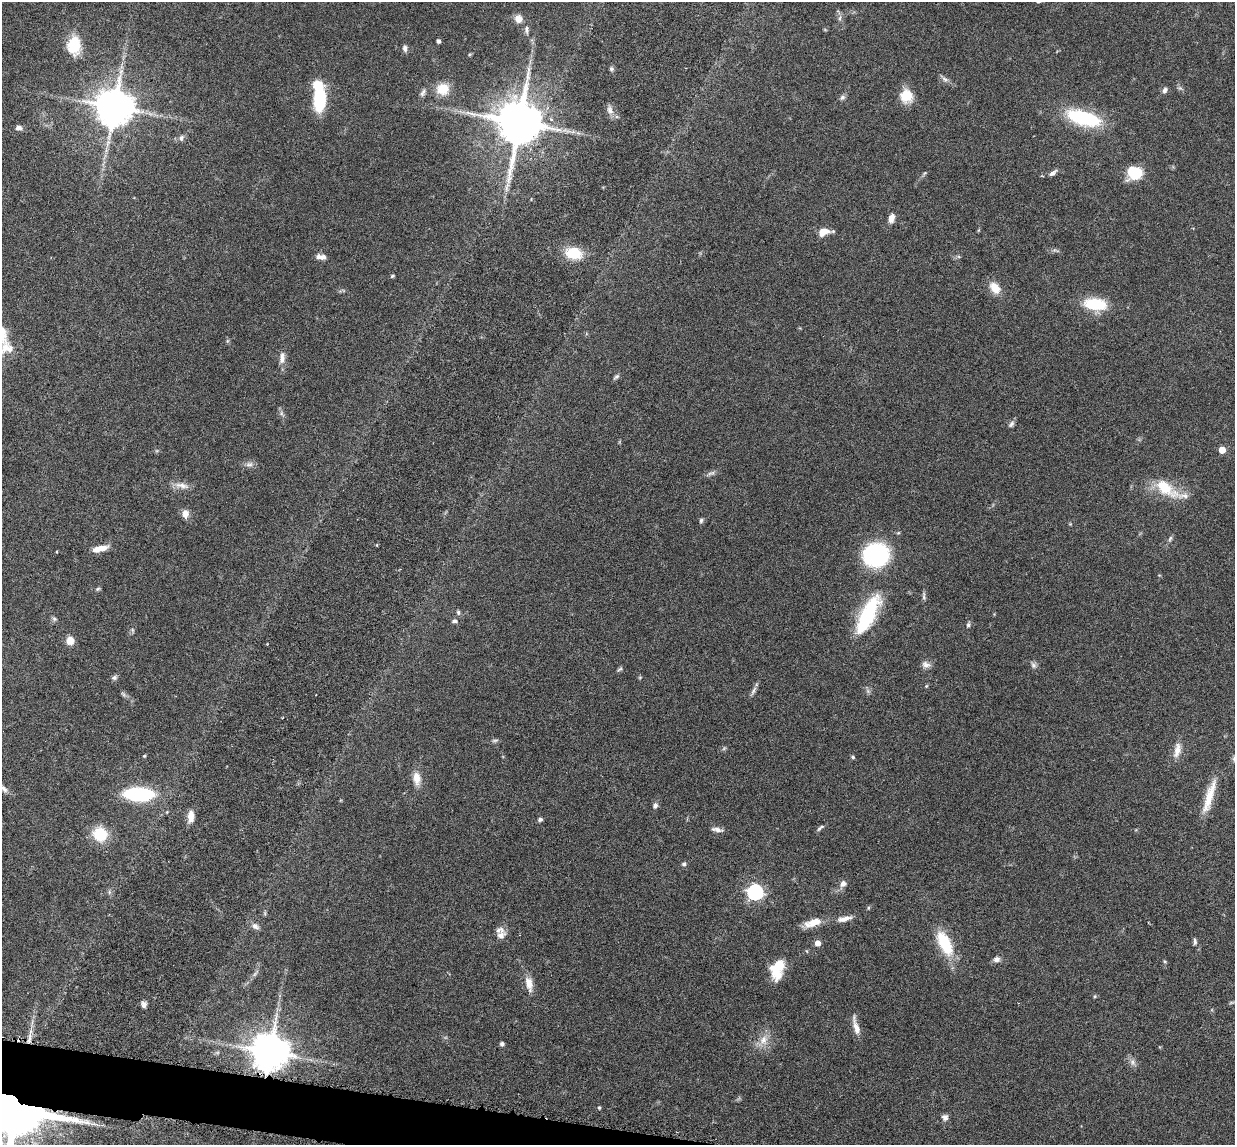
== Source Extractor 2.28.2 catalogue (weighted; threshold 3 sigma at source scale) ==
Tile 7 of 4 x 4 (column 3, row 2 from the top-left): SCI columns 2557-3789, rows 2440-3582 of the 5085 x 5014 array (HDU 1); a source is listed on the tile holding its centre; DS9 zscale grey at full resolution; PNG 1237 x 1147 px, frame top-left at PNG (2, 2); no overlay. Shown black and unused: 2% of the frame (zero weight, under 3 of 6 exposures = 3% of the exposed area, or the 3 px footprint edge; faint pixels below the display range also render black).
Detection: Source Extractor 2.28.2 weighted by HDU 2 'WHT'; one run over the whole footprint, this tile lists its part. Background 0.0461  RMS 0.0033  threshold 0.0133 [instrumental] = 3 sigma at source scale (4.09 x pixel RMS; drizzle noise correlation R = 1.36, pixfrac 0.8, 0.05/0.05 arcsec/px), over >= 5 px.
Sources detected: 106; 1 too faint to see at this stretch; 1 inside a brighter object's white glare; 1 cosmic-ray / hot-pixel residue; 2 long thin detections or spike segments (spike, bleed or trail) — not listed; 2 inside a brighter listed object's ellipse — not listed separately; the other 99 listed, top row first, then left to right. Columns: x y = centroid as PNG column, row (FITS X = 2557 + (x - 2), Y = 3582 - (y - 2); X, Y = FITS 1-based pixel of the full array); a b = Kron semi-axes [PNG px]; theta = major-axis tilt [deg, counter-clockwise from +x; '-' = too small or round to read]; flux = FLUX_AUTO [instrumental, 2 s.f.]
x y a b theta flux
840 18 7 4 88 0.66
518 19 10 9 - 2
526 29 12 5 -87 0.92
438 41 4 4 - 0.83
74 45 20 14 -90 9.1
405 48 9 6 -88 0.96
611 69 6 6 - 0.58
945 79 10 6 -30 1.1
443 89 15 13 15 5
1165 90 8 6 68 0.93
423 93 12 5 64 0.91
906 96 16 14 -79 5.4
842 97 8 6 37 0.79
319 100 23 10 86 18
114 107 10 10 - 910
610 110 12 8 -60 1.6
1083 118 32 12 -16 26
519 122 13 12 - 1500
19 128 8 6 -4 1.1
181 138 8 6 79 0.87
1053 173 12 5 35 1.1
1135 173 12 10 0 13
891 218 11 7 75 1.9
823 232 13 8 23 3.4
574 253 20 14 -12 7.4
320 257 11 5 -4 2
392 276 5 4 - 0.42
995 288 17 11 -52 3.6
1095 304 25 13 -6 11
282 358 17 7 88 2
616 376 9 5 36 0.65
281 413 7 4 -73 0.64
1011 424 10 6 51 0.83
1222 450 5 5 - 4.6
249 464 12 6 11 1.1
713 473 9 3 17 0.7
182 485 21 7 -10 2.3
1165 488 33 15 -36 9.8
185 514 10 8 -85 1.9
701 520 6 5 - 0.56
1170 538 9 4 63 0.6
377 545 4 3 - 0.28
100 548 17 6 13 3.5
876 555 20 18 18 42
98 589 6 5 - 0.44
924 596 12 4 87 0.73
458 612 7 5 -76 0.59
868 615 41 13 63 25
54 619 7 5 -22 0.6
454 621 6 5 - 0.76
968 625 6 5 - 0.63
132 630 6 4 -71 0.38
70 640 8 8 - 2.9
926 664 11 9 -20 1.5
1033 665 9 7 -54 0.9
620 669 9 3 33 0.48
114 678 8 6 24 0.72
926 686 5 4 - 0.3
753 691 14 5 63 1
495 740 10 4 5 0.61
1177 750 21 8 76 2.9
144 756 4 4 - 0.31
853 757 5 4 - 0.47
417 778 19 10 -84 3.2
4 789 13 7 -39 1.3
139 794 24 10 -2 33
1209 797 45 9 73 6.9
655 806 7 6 - 0.9
191 816 13 6 87 2.9
540 819 6 5 - 0.65
820 828 12 4 40 0.64
717 830 15 5 -12 1.3
100 834 13 12 - 10
684 864 6 5 - 0.62
843 884 8 7 - 1.5
109 892 6 4 -72 0.51
755 892 7 6 - 78
844 919 21 7 13 2.4
813 922 22 9 19 4.4
255 926 9 7 -35 1.3
501 935 13 10 30 2
1195 942 8 4 90 0.72
817 943 5 5 - 2.3
945 943 29 13 -64 12
997 959 9 7 13 1.2
777 970 20 12 78 8.9
255 974 9 3 45 0.63
529 984 18 9 -78 3.2
1095 996 5 3 - 0.32
1231 1003 6 4 19 0.4
144 1005 7 5 -80 1.1
856 1026 24 6 -76 2.8
763 1040 15 11 76 3.5
502 1044 5 4 - 0.78
269 1052 10 10 - 920
1132 1062 9 7 -55 1.2
599 1108 4 4 - 0.33
16 1110 16 15 - 3400
945 1117 8 8 - 1.1
Overlapping masked pixels (flux is a lower limit): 2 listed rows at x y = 269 1052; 16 1110
Isophote crosses this tile's border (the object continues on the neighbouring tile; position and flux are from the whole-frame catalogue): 2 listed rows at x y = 4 789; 16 1110